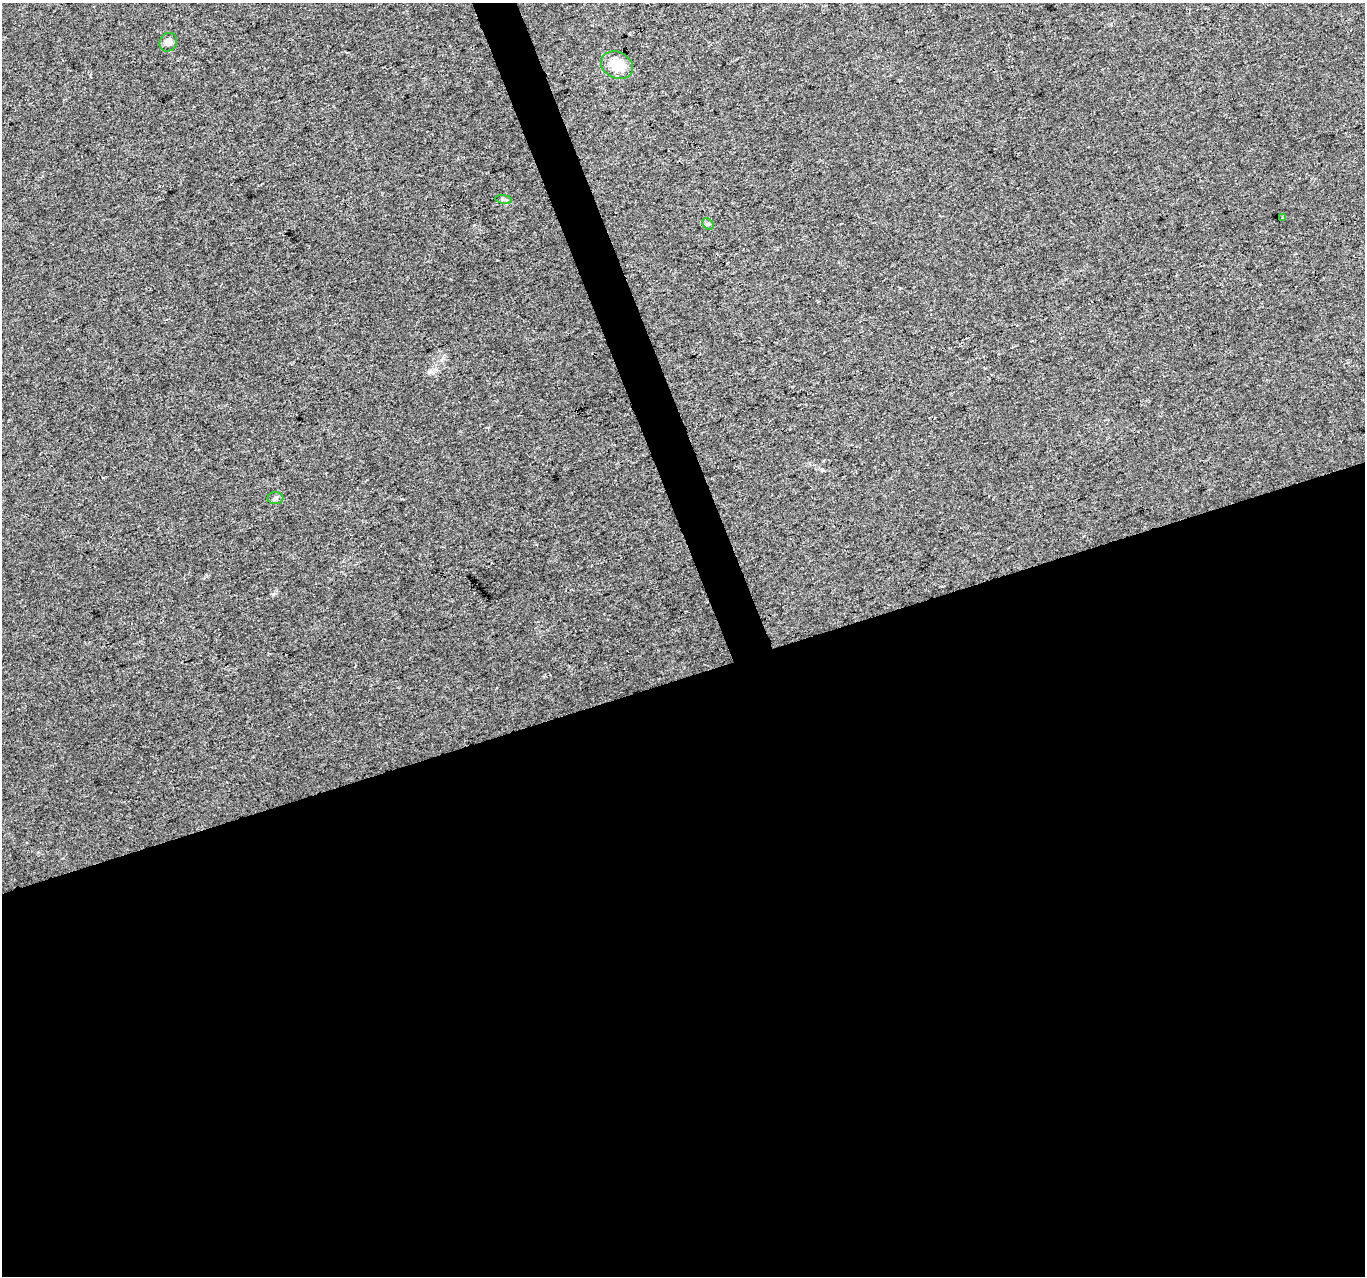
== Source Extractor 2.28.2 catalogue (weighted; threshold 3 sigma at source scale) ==
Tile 15 of 4 x 4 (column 3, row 4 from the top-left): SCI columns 2731-4093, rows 126-1399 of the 5457 x 5290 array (HDU 1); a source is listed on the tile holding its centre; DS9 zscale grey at full resolution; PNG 1367 x 1278 px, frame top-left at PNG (2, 3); each listed source drawn as its Kron ellipse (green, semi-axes under 4 px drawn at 4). Shown black and unused: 49% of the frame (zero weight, under 3 of 4 exposures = <1% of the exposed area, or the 3 px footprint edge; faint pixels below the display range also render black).
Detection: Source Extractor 2.28.2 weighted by HDU 2 'WHT'; one run over the whole footprint, this tile lists its part. Background 0.00548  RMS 0.0035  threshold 0.0156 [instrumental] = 3 sigma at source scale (4.5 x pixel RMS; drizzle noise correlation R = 1.50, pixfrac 1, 0.0396/0.0396 arcsec/px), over >= 5 px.
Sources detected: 6; all 6 listed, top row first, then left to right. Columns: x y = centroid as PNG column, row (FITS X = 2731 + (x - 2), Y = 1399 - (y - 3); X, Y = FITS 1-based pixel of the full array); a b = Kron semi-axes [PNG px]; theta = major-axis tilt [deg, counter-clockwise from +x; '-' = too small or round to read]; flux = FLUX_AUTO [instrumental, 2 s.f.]
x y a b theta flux
168 42 10 8 59 1.9
617 65 16 13 -26 7.4
504 199 8 4 -9 0.73
1283 217 3 3 - 1.2
708 224 6 5 - 0.6
275 498 8 6 2 0.77